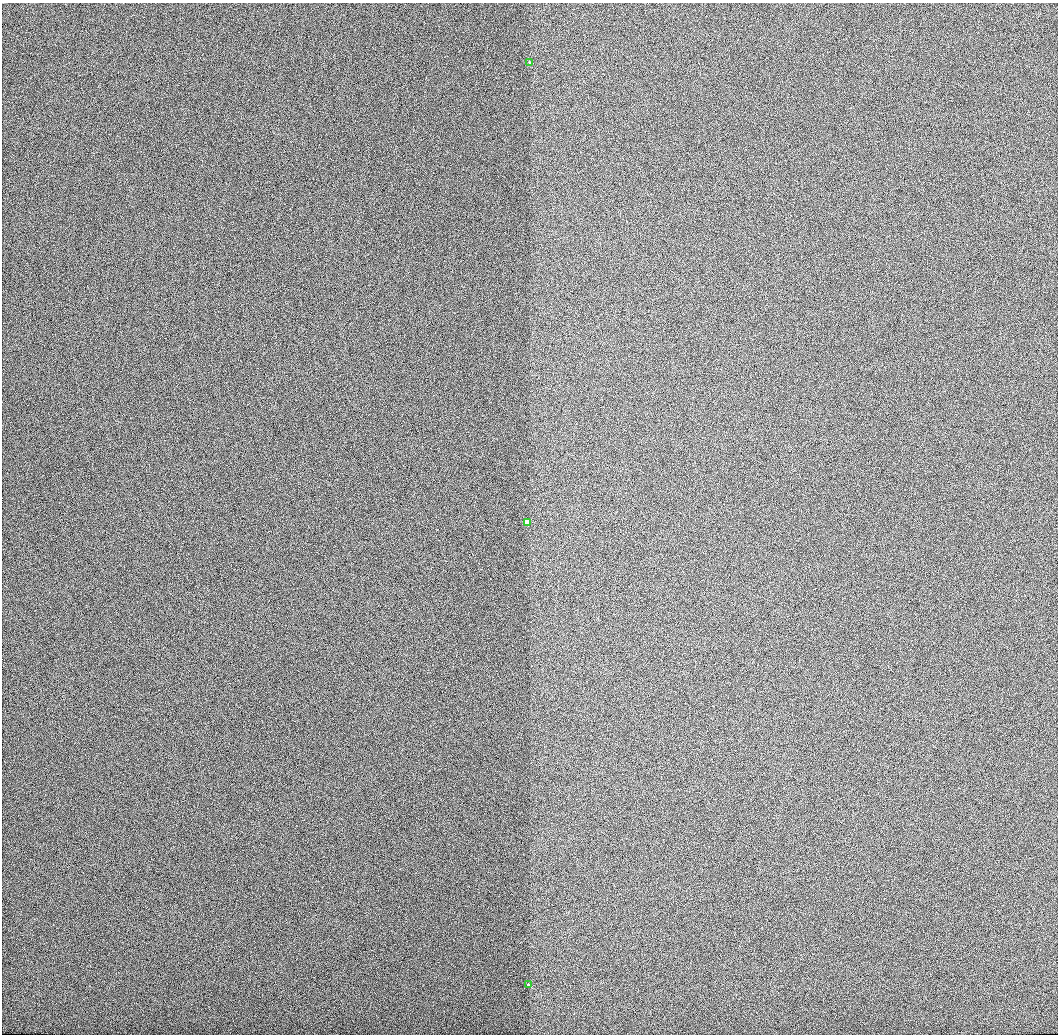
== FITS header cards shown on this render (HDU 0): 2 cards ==
NAXIS1  =                 1056 / Length of Axis 1 (Serial)
NAXIS2  =                 1032 / Length of Axis 2 (Parallel)

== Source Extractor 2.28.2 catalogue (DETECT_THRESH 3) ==
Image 1056 x 1032 px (HDU 0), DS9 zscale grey, 1 PNG px = 1 image px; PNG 1060 x 1036 px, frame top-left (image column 1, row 1032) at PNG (2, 3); each listed source drawn as its Kron ellipse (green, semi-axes under 4 px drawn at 4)
Background 507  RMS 3.1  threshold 9.21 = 3 sigma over >= 5 px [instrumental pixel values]
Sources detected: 3; all 3 listed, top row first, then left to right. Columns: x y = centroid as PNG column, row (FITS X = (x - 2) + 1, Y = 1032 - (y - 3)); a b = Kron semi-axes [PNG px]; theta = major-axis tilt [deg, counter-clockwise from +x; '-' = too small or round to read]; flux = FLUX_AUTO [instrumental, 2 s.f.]
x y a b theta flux
529 63 3 3 - 520
527 523 3 3 - 12000
528 985 3 3 - 810